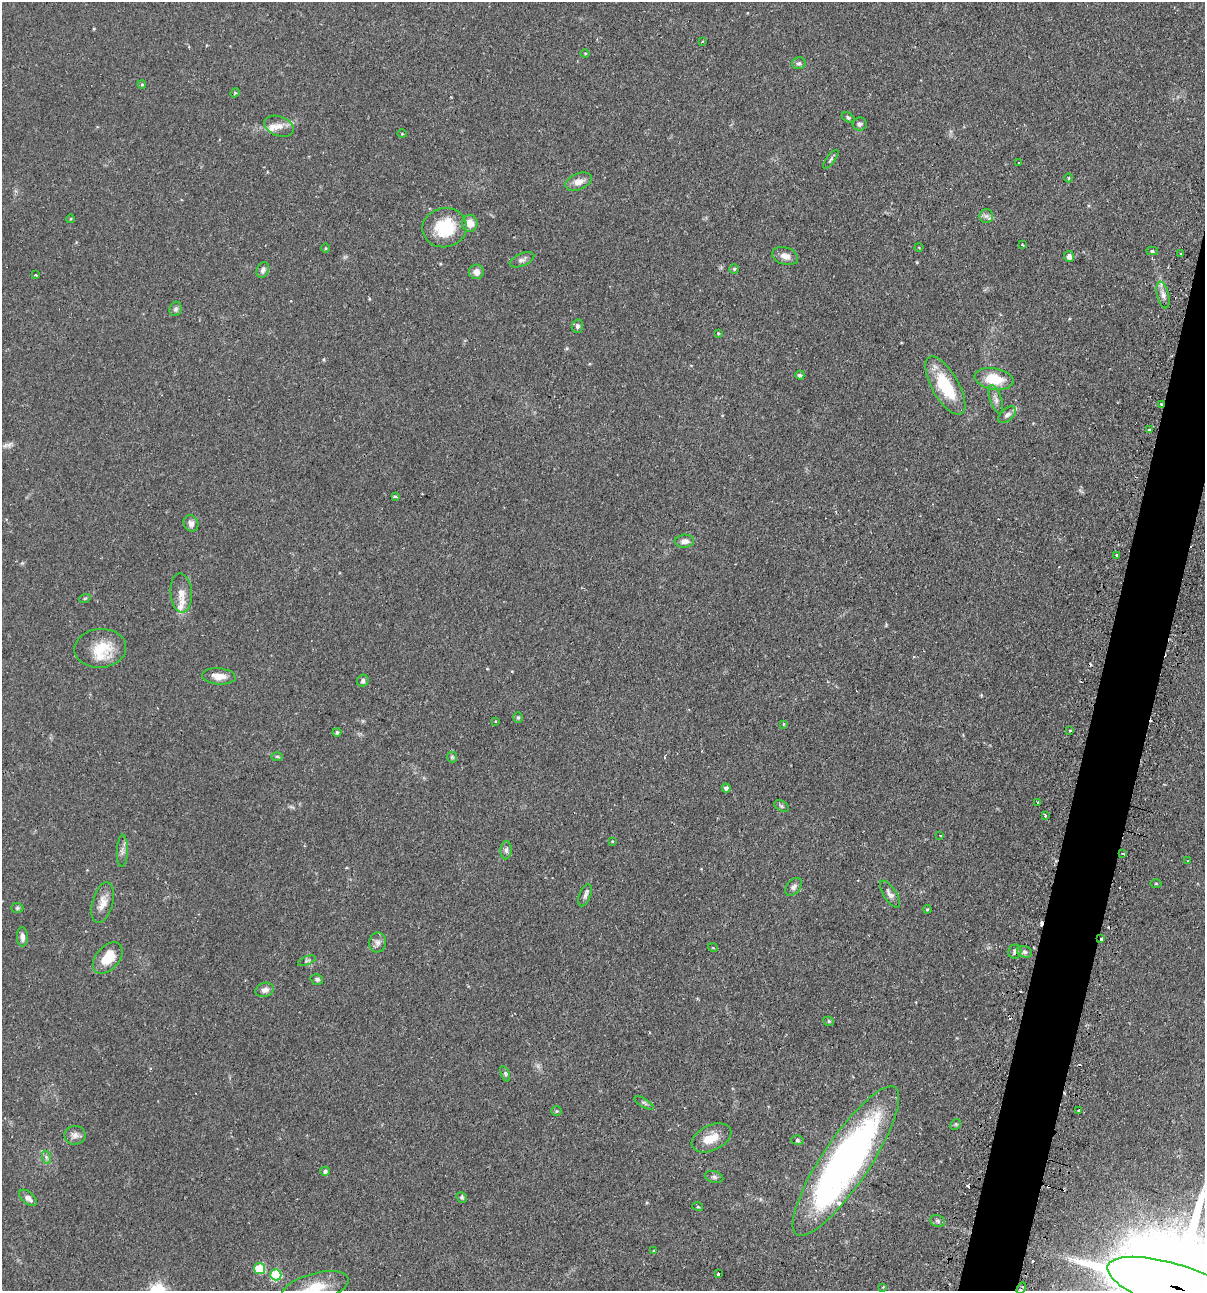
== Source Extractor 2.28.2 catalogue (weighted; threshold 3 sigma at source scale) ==
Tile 10 of 4 x 4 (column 2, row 3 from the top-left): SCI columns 1359-2561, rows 1324-2612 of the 5246 x 5226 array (HDU 1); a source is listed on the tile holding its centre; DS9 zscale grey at full resolution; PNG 1207 x 1293 px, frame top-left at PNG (2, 2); each listed source drawn as its Kron ellipse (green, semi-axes under 4 px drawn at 4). Shown black and unused: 4% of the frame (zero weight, under 2 of 3 exposures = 4% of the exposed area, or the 3 px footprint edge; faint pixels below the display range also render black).
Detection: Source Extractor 2.28.2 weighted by HDU 2 'WHT'; one run over the whole footprint, this tile lists its part. Background 0.089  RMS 0.0054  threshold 0.0243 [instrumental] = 3 sigma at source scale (4.5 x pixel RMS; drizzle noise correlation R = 1.50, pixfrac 1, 0.05/0.05 arcsec/px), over >= 5 px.
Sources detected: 124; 1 too faint to see at this stretch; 8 cosmic-ray / hot-pixel residue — neither listed nor drawn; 7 inside a brighter listed object's ellipse — not listed separately; the other 108 listed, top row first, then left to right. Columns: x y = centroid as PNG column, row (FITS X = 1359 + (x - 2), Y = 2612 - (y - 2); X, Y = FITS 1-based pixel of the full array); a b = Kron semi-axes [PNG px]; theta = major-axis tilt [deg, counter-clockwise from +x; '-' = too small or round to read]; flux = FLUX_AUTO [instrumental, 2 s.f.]
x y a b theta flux
703 41 3 3 - 0.51
585 53 4 4 - 0.54
799 63 7 6 - 1.2
142 84 4 4 - 0.59
235 93 4 4 - 0.57
848 117 7 4 -30 0.85
859 124 7 6 - 1.3
279 126 15 9 -20 4.4
402 134 4 3 - 0.43
831 159 11 4 54 1.2
1019 163 3 2 - 0.42
1069 178 4 3 - 0.46
579 182 14 8 22 4.6
986 216 7 7 - 1.7
70 219 4 3 - 0.46
470 223 8 8 - 5.4
444 228 22 19 11 23
1022 245 4 3 - 0.6
919 247 4 3 - 0.42
325 248 5 3 - 0.5
1152 251 5 4 - 0.91
1180 253 3 2 - 0.63
785 256 13 8 -17 3.6
1069 256 5 5 - 2.9
522 260 13 6 22 2
734 269 4 4 - 0.77
263 270 8 6 67 1.6
476 272 7 7 - 3
36 275 3 2 - 0.84
1163 295 14 6 -77 3.3
176 309 7 6 - 1.4
577 326 7 5 77 1.3
718 333 4 3 - 0.54
800 375 4 4 - 1.5
994 379 19 10 -9 14
945 386 33 13 -60 24
996 399 15 5 -72 2.3
1161 404 3 3 - 2.2
1007 415 10 6 41 1.8
1150 430 3 3 - 2.1
395 496 4 3 - 1.1
191 523 8 7 - 2.4
684 541 9 6 4 2.9
1117 555 3 3 - 1
181 593 20 10 -85 5.7
85 598 6 3 19 0.63
100 648 26 19 5 16
219 676 17 8 -4 5.7
363 681 6 5 - 1.2
518 717 5 4 - 0.7
495 721 3 2 - 0.57
783 724 4 3 - 0.53
1070 730 3 3 - 7.7
337 732 4 4 - 1.1
277 756 6 4 -1 0.67
452 757 5 5 - 0.79
726 788 4 4 - 1.8
1038 802 3 3 - 1.3
781 806 8 5 -27 0.93
1045 815 3 3 - 2.1
940 835 3 3 - 0.46
612 841 4 3 - 0.44
506 850 9 5 84 1.7
122 851 16 5 88 2.2
1122 854 3 2 - 0.67
1188 861 3 2 - 0.48
1156 884 5 3 - 0.52
794 887 10 6 50 1.9
890 894 15 6 -57 2.5
585 895 12 5 67 1.8
103 903 21 10 75 5.4
17 908 6 5 - 0.84
927 909 4 4 - 0.57
22 937 10 5 -88 2.6
1101 939 3 3 - 3
377 942 10 8 80 2.6
713 948 5 3 - 0.39
1015 952 7 6 - 1.6
1025 952 8 5 -17 1.5
108 958 18 11 48 12
307 961 9 4 22 1.1
317 979 6 5 - 1.2
265 990 9 7 16 2.5
829 1021 5 4 - 0.88
505 1074 8 4 -68 0.93
644 1103 11 3 -30 1.1
556 1111 5 4 - 0.73
1079 1111 3 3 - 1.5
956 1124 6 4 45 0.8
75 1135 10 9 - 2.8
711 1138 21 12 25 8
797 1140 6 5 - 0.91
46 1157 7 4 -72 1.3
846 1161 88 23 56 250
325 1171 4 4 - 1.3
714 1177 9 5 -15 1.2
462 1197 6 5 - 0.8
28 1198 10 6 -41 2.8
698 1207 5 3 - 0.48
938 1221 8 5 -22 1.3
654 1251 4 4 - 0.56
260 1269 5 5 - 23
718 1274 3 3 - 3.2
276 1275 5 5 - 30
315 1287 34 14 15 15
883 1287 4 3 - 0.47
1176 1287 71 23 -17 26000
1021 1288 6 3 59 1.6
Overlapping masked pixels (flux is a lower limit): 4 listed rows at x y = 1161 404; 1101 939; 846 1161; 1176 1287
Isophote crosses this tile's border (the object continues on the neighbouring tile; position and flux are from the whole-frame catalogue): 3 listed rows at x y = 315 1287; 1176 1287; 1021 1288